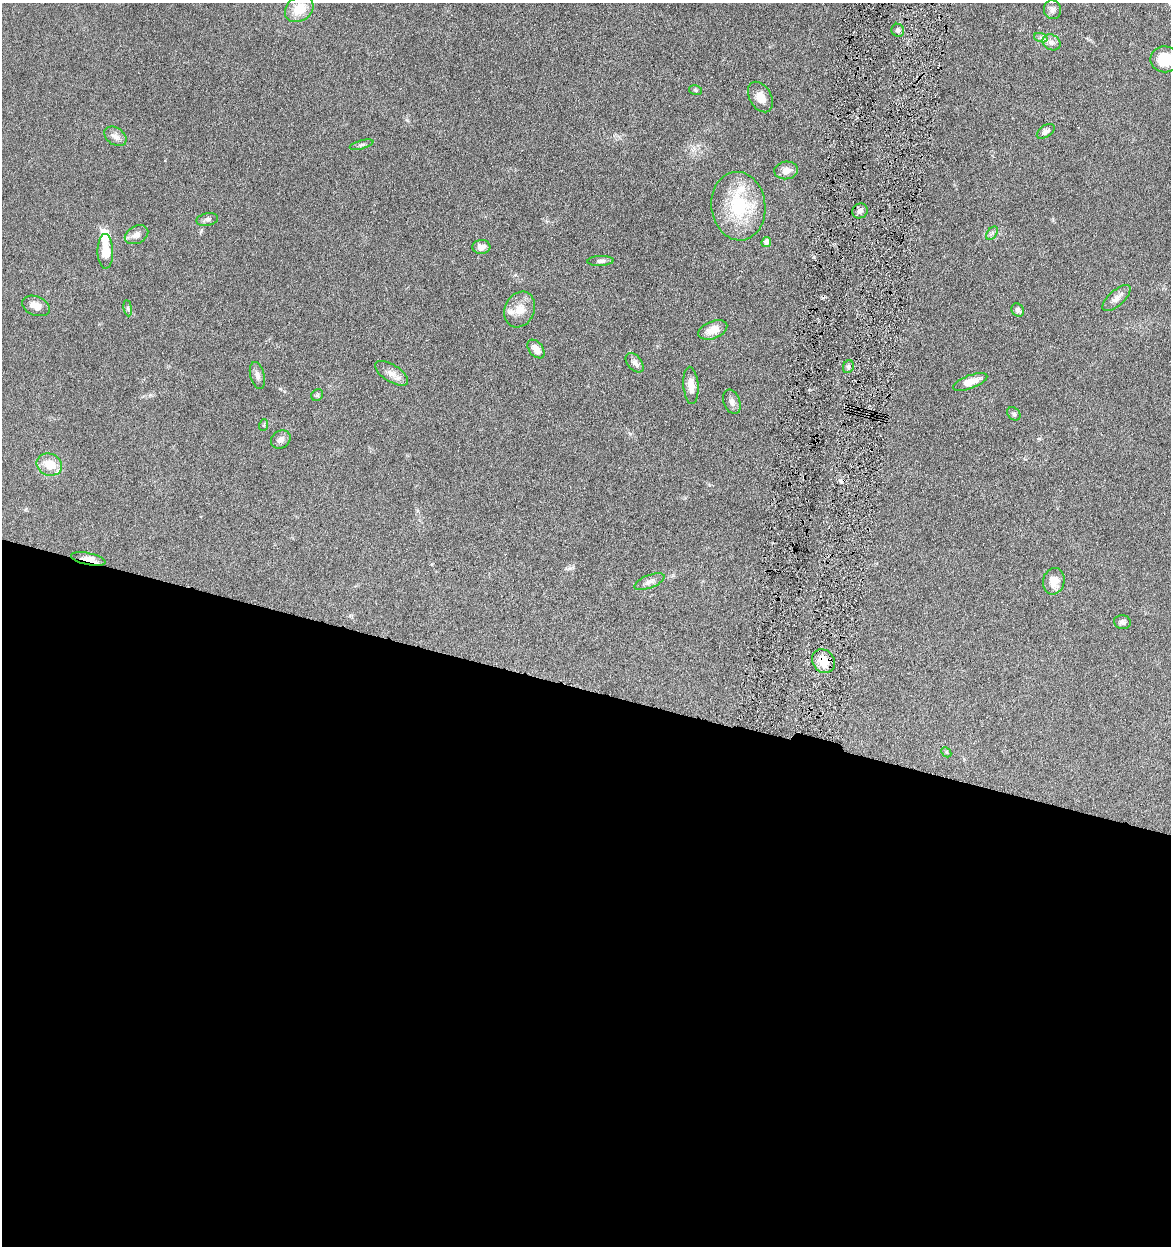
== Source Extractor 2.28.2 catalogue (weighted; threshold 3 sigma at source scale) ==
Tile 14 of 4 x 4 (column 2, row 4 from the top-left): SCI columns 1411-2579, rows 5-1248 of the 5040 x 4982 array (HDU 1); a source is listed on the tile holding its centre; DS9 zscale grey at full resolution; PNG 1173 x 1248 px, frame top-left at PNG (2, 3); each listed source drawn as its Kron ellipse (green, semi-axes under 4 px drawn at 4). Shown black and unused: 45% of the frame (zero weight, under 4 of 8 exposures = <1% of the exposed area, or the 3 px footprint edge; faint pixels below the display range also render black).
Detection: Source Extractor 2.28.2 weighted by HDU 2 'WHT'; one run over the whole footprint, this tile lists its part. Background 0.042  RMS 0.0046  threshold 0.0189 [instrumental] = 3 sigma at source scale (4.09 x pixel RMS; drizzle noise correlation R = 1.36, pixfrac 0.8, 0.05/0.05 arcsec/px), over >= 5 px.
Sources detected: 50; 1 inside a brighter object's white glare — neither listed nor drawn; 3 inside a brighter listed object's ellipse — not listed separately; the other 46 listed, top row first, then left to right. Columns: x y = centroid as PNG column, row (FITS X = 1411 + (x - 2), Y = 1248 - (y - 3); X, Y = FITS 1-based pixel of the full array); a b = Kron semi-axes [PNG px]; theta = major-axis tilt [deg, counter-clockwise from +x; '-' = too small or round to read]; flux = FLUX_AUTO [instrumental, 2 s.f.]
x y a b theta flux
299 9 15 12 36 8.9
1052 10 9 8 - 1.8
898 30 6 6 - 1.2
1041 38 7 4 -19 0.96
1051 42 9 7 -32 1.9
1165 59 14 13 - 11
695 90 7 5 -12 0.59
760 97 16 11 -60 4.5
1046 131 10 6 35 1.6
115 136 12 8 -35 2.3
362 145 12 4 15 1.1
786 170 12 9 5 3.5
738 206 34 27 -84 26
860 211 8 7 - 1.7
207 220 11 6 12 1.6
992 233 7 5 54 1.1
137 235 12 8 26 2.6
766 242 5 4 - 2.2
481 247 9 7 3 2.4
105 251 17 8 -89 9
601 261 13 5 3 1.4
1117 298 18 7 42 2.8
36 306 14 9 -22 3.7
128 308 8 4 -82 0.71
520 309 18 15 65 5.8
1018 310 7 6 - 1.2
713 330 15 8 21 4.9
536 349 10 7 -51 3.9
635 363 11 7 -50 2
848 367 6 5 - 0.93
392 373 18 8 -32 3.6
257 376 14 7 -76 1.8
970 382 18 6 20 5.7
691 385 19 7 -85 4.1
317 395 6 5 - 0.69
732 402 12 8 -69 2
1014 414 7 5 -44 0.88
264 425 6 4 71 0.48
281 440 10 8 35 2
49 465 13 11 -22 7.6
88 559 17 6 -12 4.2
1054 581 13 10 77 5.4
649 582 16 6 21 2
1122 622 8 7 - 1.4
824 661 12 11 - 7.6
946 752 6 4 -46 0.66
Overlapping masked pixels (flux is a lower limit): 2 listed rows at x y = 88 559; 824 661
Isophote crosses this tile's border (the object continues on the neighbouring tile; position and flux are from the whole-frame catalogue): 1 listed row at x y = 1165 59